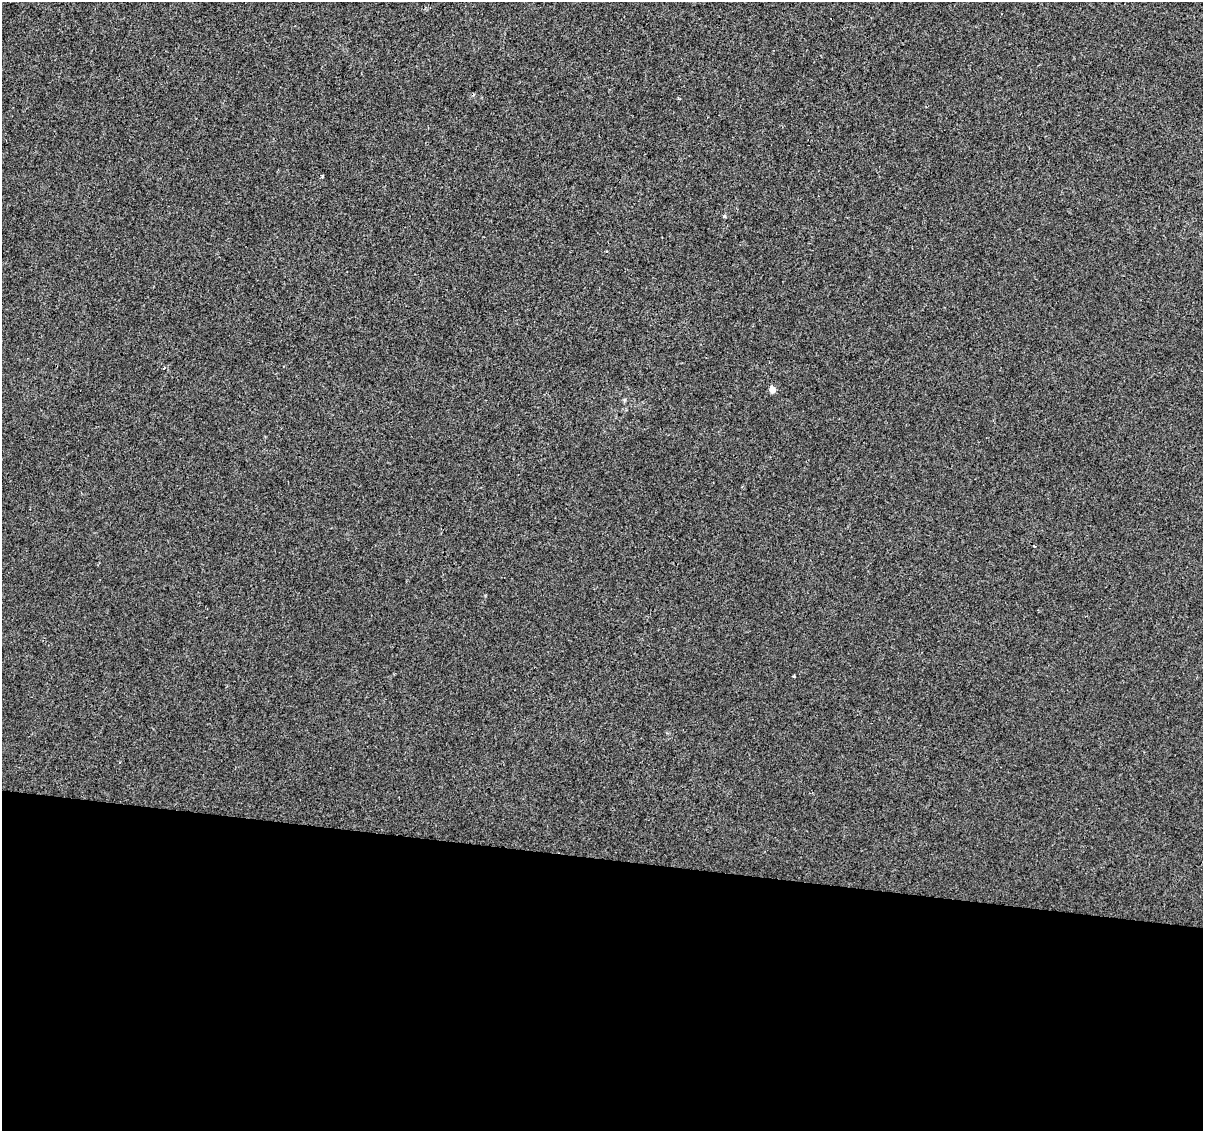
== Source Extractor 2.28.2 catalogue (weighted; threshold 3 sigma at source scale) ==
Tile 14 of 4 x 4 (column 2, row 4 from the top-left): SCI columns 1203-2403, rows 226-1354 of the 4812 x 5026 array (HDU 1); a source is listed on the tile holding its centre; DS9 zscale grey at full resolution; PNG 1205 x 1133 px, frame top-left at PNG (2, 2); no overlay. Shown black and unused: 24% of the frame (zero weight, under 2 of 3 exposures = <1% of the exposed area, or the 3 px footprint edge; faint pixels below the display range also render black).
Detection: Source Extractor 2.28.2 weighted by HDU 2 'WHT'; one run over the whole footprint, this tile lists its part. Background 4.25e-04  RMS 0.0042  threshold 0.019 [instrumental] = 3 sigma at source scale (4.5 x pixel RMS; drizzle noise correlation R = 1.50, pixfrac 1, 0.0396/0.0396 arcsec/px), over >= 5 px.
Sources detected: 7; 2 cosmic-ray / hot-pixel residue — not listed; the other 5 listed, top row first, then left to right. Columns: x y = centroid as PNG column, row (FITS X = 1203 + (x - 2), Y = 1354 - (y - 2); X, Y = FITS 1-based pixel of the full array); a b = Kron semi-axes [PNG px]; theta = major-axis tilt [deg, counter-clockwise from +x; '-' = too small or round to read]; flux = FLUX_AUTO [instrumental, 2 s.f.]
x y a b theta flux
322 176 3 3 - 1.6
724 216 5 4 - 0.48
164 368 3 3 - 0.64
772 390 5 4 - 4.5
794 676 3 3 - 0.54